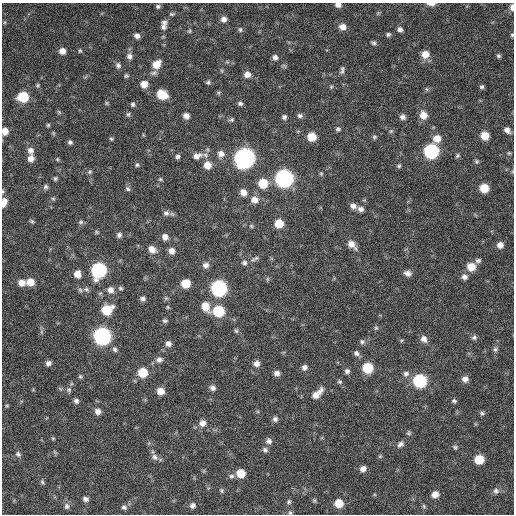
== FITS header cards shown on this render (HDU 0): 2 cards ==
NAXIS1  =                  512 / Axis length
NAXIS2  =                  512 / Axis length

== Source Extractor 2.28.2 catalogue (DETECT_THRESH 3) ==
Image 512 x 512 px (HDU 0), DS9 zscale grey, 1 PNG px = 1 image px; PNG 516 x 516 px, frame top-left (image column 1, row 512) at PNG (2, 3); no overlay
Background 240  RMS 16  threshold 47.7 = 3 sigma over >= 5 px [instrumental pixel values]
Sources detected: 191; all 191 listed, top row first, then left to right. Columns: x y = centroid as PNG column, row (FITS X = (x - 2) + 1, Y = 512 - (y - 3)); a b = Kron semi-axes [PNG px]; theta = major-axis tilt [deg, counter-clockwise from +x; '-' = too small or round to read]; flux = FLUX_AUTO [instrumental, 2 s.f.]
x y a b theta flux
431 4 10 4 -4 5000
338 5 6 5 - 4800
158 6 5 5 - 2100
512 7 7 4 89 5000
378 13 5 5 - 1300
172 14 7 5 -1 1700
224 19 7 6 - 5300
5 22 6 3 71 1300
164 23 8 7 - 3700
163 27 7 6 - 3200
342 27 8 7 - 7900
400 29 7 6 - 3400
240 30 7 6 - 2200
189 31 5 4 - 1400
388 34 7 5 15 2100
512 35 5 4 - 1500
137 36 6 5 - 4200
373 43 7 5 -10 2200
62 51 6 6 - 7000
80 51 5 5 - 1500
425 54 8 7 - 12000
129 56 8 7 - 4500
499 56 5 5 - 1900
275 57 7 6 - 3900
227 62 6 4 -18 1600
156 64 9 8 - 14000
118 65 7 6 - 3400
342 70 10 5 81 2700
222 71 6 4 -71 1400
154 73 10 6 15 3200
247 74 8 7 - 6700
126 76 5 4 - 1800
208 82 6 6 - 2100
144 84 7 7 - 9800
38 85 6 5 - 1500
331 87 5 5 - 1300
482 87 5 4 - 2000
426 89 6 4 -70 1400
162 95 8 7 - 26000
23 97 8 7 - 41000
106 103 6 4 90 1300
133 104 6 5 - 2100
240 104 7 5 -15 2500
59 112 6 4 -47 1400
128 114 7 5 -78 2000
423 115 9 8 - 10000
186 116 6 6 - 5600
300 116 7 6 - 2900
284 117 7 6 - 2600
402 117 6 6 - 4000
231 120 7 6 - 2100
48 125 5 5 - 1400
338 129 6 6 - 2100
507 130 7 6 - 5300
5 131 7 6 - 8600
391 131 6 4 43 1500
485 136 7 7 - 16000
312 137 7 7 - 17000
374 137 6 5 - 1800
437 138 9 8 - 10000
111 139 5 4 - 1400
70 142 5 5 - 2300
30 150 8 7 - 5500
431 151 8 8 - 160000
509 153 5 4 - 1300
221 154 9 9 - 6500
197 156 14 8 17 8100
457 156 6 5 - 1800
177 157 6 5 - 2600
31 158 7 6 - 6700
244 158 9 9 - 600000
57 159 5 4 - 1300
477 161 6 6 - 1800
137 165 5 5 - 1800
207 165 9 8 - 11000
399 166 5 5 - 1600
90 172 6 6 - 2000
321 174 5 4 - 1200
55 178 5 4 - 1800
160 179 5 4 - 1500
284 179 9 8 - 340000
263 183 8 8 - 24000
46 187 6 6 - 2400
484 188 7 6 - 21000
128 189 7 6 - 2300
3 191 6 4 -70 1500
243 192 8 7 - 7900
53 199 5 5 - 1600
254 200 9 8 - 8400
4 201 7 5 -40 4000
3 204 6 6 - 4500
353 206 8 7 - 5000
361 209 7 6 - 4600
166 213 8 8 - 4000
32 221 6 5 - 1700
81 222 7 5 16 2100
279 223 7 7 - 19000
251 226 5 4 - 1500
96 232 6 5 - 1400
119 235 6 6 - 3300
165 237 7 6 - 5500
352 244 11 7 -48 8900
500 245 6 6 - 6600
152 249 10 8 -37 8000
172 251 7 7 - 6500
256 258 8 6 23 2800
478 261 8 6 22 2800
244 263 7 7 - 3200
206 265 8 7 - 4900
471 267 8 8 - 15000
99 270 9 8 - 160000
408 273 8 6 -19 4900
77 274 7 6 - 10000
464 277 7 6 - 4400
267 279 6 4 89 1400
30 282 8 7 - 13000
21 283 8 8 - 8300
186 283 7 7 - 21000
120 288 6 4 -17 1700
219 288 8 8 - 220000
86 289 8 6 -29 2700
80 290 7 5 -46 2000
110 290 8 7 - 6000
166 298 6 6 - 1700
143 299 6 5 - 3300
205 306 11 8 -65 14000
168 307 5 4 - 1200
107 310 9 7 30 29000
218 311 8 7 - 50000
165 321 6 5 - 2000
376 328 6 5 - 1700
236 331 7 5 -55 1800
102 336 8 8 - 290000
474 337 7 7 - 2700
424 339 9 8 - 5800
362 342 7 6 - 2700
168 344 7 6 - 4600
115 349 7 5 -71 2600
495 349 7 6 - 2600
356 353 7 6 - 3500
159 360 8 7 - 4400
48 363 5 5 - 3900
256 363 7 7 - 5300
304 367 6 6 - 4000
368 368 7 7 - 36000
347 371 6 6 - 3200
143 372 7 7 - 28000
277 373 7 6 - 4900
406 374 8 8 - 4300
80 376 6 5 - 1600
465 379 7 7 - 5800
420 381 8 8 - 110000
339 382 6 5 - 1800
213 388 7 6 - 4100
69 390 8 6 -66 2700
160 391 7 6 - 10000
317 394 14 6 44 10000
76 401 6 6 - 3200
454 401 6 5 - 2000
7 406 5 4 - 1200
98 411 7 6 - 5700
482 413 7 5 -3 2000
275 419 6 6 - 3300
202 423 8 8 - 6800
409 433 6 5 - 1800
53 438 5 3 - 1100
269 441 8 7 - 4200
400 444 9 7 36 4000
455 447 7 5 -31 2000
265 450 7 6 - 2800
153 452 6 4 -70 1600
18 454 7 6 - 2600
380 456 5 5 - 1400
154 457 10 8 -48 4500
479 459 7 6 - 26000
363 469 7 6 - 5900
241 473 7 7 - 17000
231 476 7 6 - 3000
42 482 7 5 -53 1800
221 490 6 5 - 1700
496 491 8 7 - 3600
435 494 7 6 - 7800
85 499 7 6 - 4000
314 500 6 5 - 1500
289 502 6 5 - 2200
339 503 7 7 - 17000
193 505 7 6 - 3600
67 506 8 7 - 3700
424 506 6 5 - 1600
124 507 7 6 - 2900
290 512 6 4 -67 1800
At the frame edge (FLAGS 8, measured only in part): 8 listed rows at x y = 431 4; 338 5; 512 7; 512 35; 5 131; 3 191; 3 204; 290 512